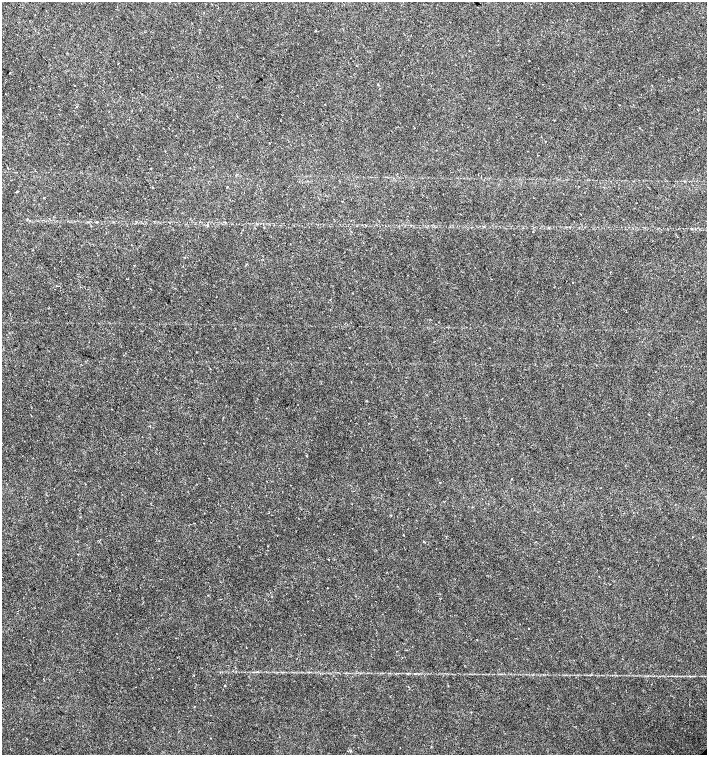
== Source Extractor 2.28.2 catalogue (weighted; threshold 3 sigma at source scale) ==
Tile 11 of 4 x 4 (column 3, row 3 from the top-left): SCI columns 3044-4453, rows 1507-3012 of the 6023 x 6029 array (HDU 1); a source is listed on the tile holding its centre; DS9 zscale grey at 2 x 2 block average (1 PNG px = mean of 2 x 2 image px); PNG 709 x 757 px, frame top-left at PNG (2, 2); no overlay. Shown black and unused: <1% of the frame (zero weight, under 2 of 3 exposures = <1% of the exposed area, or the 3 px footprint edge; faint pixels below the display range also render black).
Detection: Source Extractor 2.28.2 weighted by HDU 2 'WHT'; one run over the whole footprint, this tile lists its part. Background 0.0219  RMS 0.0034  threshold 0.0151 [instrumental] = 3 sigma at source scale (4.5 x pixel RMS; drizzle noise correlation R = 1.50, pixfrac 1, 0.0396/0.0396 arcsec/px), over >= 5 px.
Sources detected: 14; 3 cosmic-ray / hot-pixel residue — not listed; the other 11 listed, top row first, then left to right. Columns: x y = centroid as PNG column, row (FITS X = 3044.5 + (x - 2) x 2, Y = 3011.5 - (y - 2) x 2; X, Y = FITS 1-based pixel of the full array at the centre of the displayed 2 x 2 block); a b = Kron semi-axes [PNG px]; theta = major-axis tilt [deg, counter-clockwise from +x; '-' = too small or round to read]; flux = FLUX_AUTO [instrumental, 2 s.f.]
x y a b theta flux
652 85 2 2 - 0.78
414 128 2 2 - 0.33
269 143 2 2 - 0.32
533 232 2 2 - 0.59
246 264 2 2 - 0.67
330 299 2 2 - 0.3
208 478 2 2 - 0.26
693 537 2 2 - 0.29
78 554 2 2 - 0.44
528 629 2 2 - 0.41
225 685 2 2 - 1.2
Diffuse or blended objects may show on this block-average render without a row.